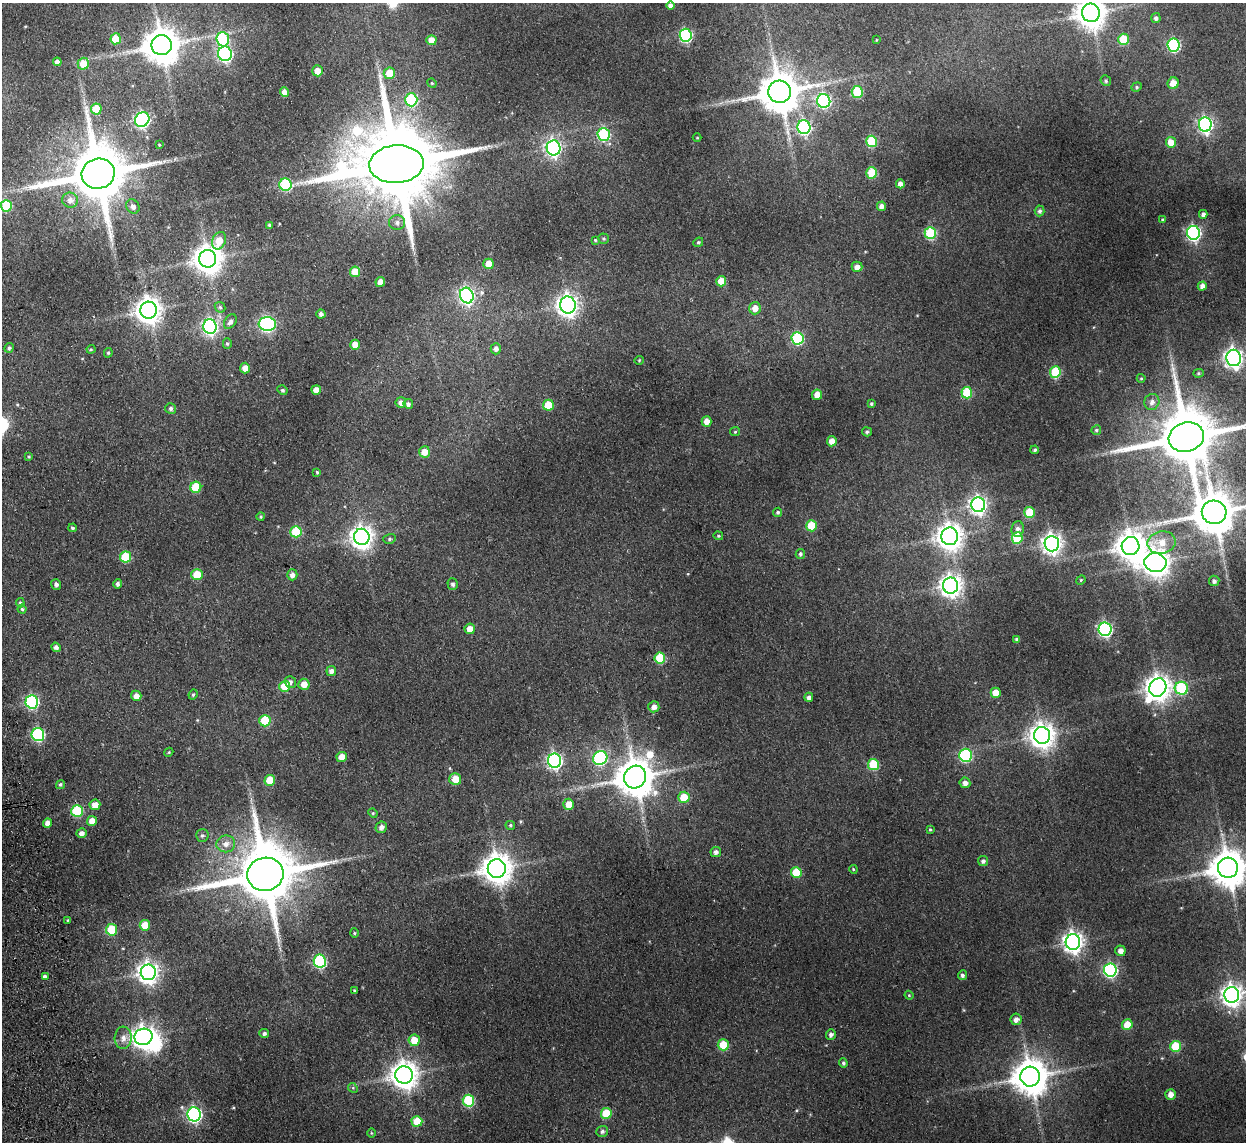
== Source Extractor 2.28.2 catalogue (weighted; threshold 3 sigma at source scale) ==
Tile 7 of 4 x 4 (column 3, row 2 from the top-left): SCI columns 2543-3786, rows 2434-3573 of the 5083 x 4981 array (HDU 1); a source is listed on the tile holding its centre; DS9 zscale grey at full resolution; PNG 1248 x 1144 px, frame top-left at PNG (2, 3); each listed source drawn as its Kron ellipse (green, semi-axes under 4 px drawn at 4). Shown black and unused: <1% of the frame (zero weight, under 2 of 3 exposures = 3% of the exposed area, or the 3 px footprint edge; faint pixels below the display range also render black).
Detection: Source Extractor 2.28.2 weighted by HDU 2 'WHT'; one run over the whole footprint, this tile lists its part. Background 0.165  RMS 0.014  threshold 0.0629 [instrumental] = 3 sigma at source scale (4.5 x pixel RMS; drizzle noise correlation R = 1.50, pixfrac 1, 0.05/0.05 arcsec/px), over >= 5 px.
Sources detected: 221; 1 inside a brighter object's white glare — neither listed nor drawn; the other 220 listed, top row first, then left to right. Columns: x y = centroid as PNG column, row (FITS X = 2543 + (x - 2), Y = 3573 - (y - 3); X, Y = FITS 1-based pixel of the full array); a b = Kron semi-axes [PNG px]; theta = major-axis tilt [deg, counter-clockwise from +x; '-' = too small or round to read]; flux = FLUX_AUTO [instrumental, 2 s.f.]
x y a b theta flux
670 6 4 4 - 5.3
1091 13 9 9 - 1900
1156 18 5 4 - 3.8
686 35 6 6 - 180
116 39 5 5 - 32
223 39 7 6 - 100
1123 39 5 5 - 41
431 40 5 5 - 16
876 40 4 2 - 0.97
162 45 10 10 - 3300
1174 45 6 6 - 170
225 54 7 7 - 250
57 62 4 4 - 5.5
83 64 6 5 - 22
317 71 5 5 - 12
389 73 6 5 - 24
1106 81 5 5 - 2.3
432 83 5 4 - 1.5
1173 83 6 5 - 15
1137 87 5 4 - 2
285 92 5 4 - 9.9
780 92 11 11 - 4500
857 92 6 5 - 66
411 100 6 6 - 140
824 101 7 6 - 230
96 109 5 5 - 39
142 120 8 7 - 300
1205 124 7 6 - 310
804 127 7 6 - 240
604 134 6 6 - 120
697 138 4 3 - 1
872 141 6 5 - 79
1171 142 5 5 - 15
159 145 3 2 - 1.1
553 148 7 7 - 360
396 164 27 19 4 25000
872 173 5 5 - 53
98 174 17 15 13 10000
900 184 4 4 - 6.9
285 185 6 6 - 97
70 200 8 7 - 7.3
6 206 6 5 - 63
133 206 7 6 - 5.8
882 206 5 4 - 6.2
1040 211 5 5 - 3.3
1203 214 4 3 - 4.8
1162 219 3 3 - 1.5
397 222 8 7 - 5.4
269 225 3 3 - 2.1
930 233 6 5 - 93
1193 233 7 6 - 280
603 239 5 5 - 2
595 240 4 4 - 1.4
219 241 9 6 67 23
698 242 5 4 - 1.9
208 259 9 8 - 1700
489 264 5 5 - 17
857 267 5 5 - 7.7
355 272 5 5 - 26
721 281 5 5 - 18
380 282 5 4 - 12
1202 286 4 4 - 6.7
467 296 8 6 -70 350
568 305 8 8 - 760
220 307 6 4 -44 2
755 308 6 6 - 12
148 310 8 8 - 1300
321 314 4 4 - 4.2
230 322 8 5 55 4.5
267 324 8 7 - 270
210 326 7 6 - 330
797 338 6 6 - 120
227 344 5 4 - 2
355 345 5 5 - 16
9 348 5 4 - 3.2
91 349 4 4 - 1.5
496 349 5 5 - 5.1
108 353 5 4 - 2
1234 358 8 7 - 560
639 360 4 4 - 1.4
245 368 5 5 - 9
1055 372 6 5 - 71
1198 373 5 4 - 1.9
1141 378 4 4 - 1.4
282 390 5 4 - 2.1
316 390 5 5 - 11
967 393 6 5 - 59
817 395 5 5 - 14
401 402 5 5 - 6.6
1152 402 8 7 - 6.5
408 404 5 4 - 4
871 404 3 3 - 1.9
548 405 5 5 - 34
171 408 5 5 - 3.4
707 421 5 5 - 10
1096 430 5 5 - 2.1
735 432 5 4 - 1.7
867 432 5 4 - 2.5
1186 437 18 14 17 10000
832 441 5 5 - 11
1035 450 4 4 - 2.7
424 452 5 5 - 14
29 457 4 4 - 1.4
317 472 3 3 - 1.4
196 487 5 5 - 52
978 505 7 7 - 490
778 512 5 4 - 2.4
1030 512 5 5 - 48
1214 512 12 11 - 5100
261 516 4 4 - 1.8
811 526 6 5 - 38
72 528 4 4 - 2.3
1018 529 8 6 84 5.5
296 532 5 5 - 61
718 536 5 4 - 1.6
950 536 9 8 - 1300
362 537 8 8 - 930
1017 538 6 5 - 76
389 539 6 5 - 2.5
1161 543 14 11 11 19
1052 544 8 7 - 690
1131 546 9 9 - 1800
800 554 5 4 - 2.9
125 557 5 5 - 60
1155 563 11 9 -7 1500
197 575 5 5 - 28
292 575 5 5 - 5.8
1081 580 5 4 - 1.4
1214 581 5 5 - 4.1
56 584 5 5 - 4.6
118 584 5 4 - 3.7
453 584 6 5 - 3.3
951 586 8 7 - 810
20 603 4 4 - 1.8
22 609 4 4 - 1.8
470 629 5 5 - 13
1105 629 7 6 - 270
1017 639 4 4 - 3.6
56 647 5 4 - 3.9
660 658 5 5 - 61
331 671 5 5 - 5.5
290 682 6 5 - 3.6
304 684 5 5 - 13
285 686 5 5 - 40
1158 688 9 8 - 1300
1181 688 7 6 - 91
996 693 5 5 - 18
193 694 5 3 - 2
136 696 5 5 - 8.8
809 697 4 4 - 4.6
32 702 6 6 - 200
654 707 5 5 - 7
265 721 6 5 - 43
38 735 6 6 - 180
1042 735 8 8 - 1200
169 752 4 3 - 1.3
965 755 6 6 - 160
342 757 5 5 - 15
600 758 7 6 - 170
555 761 7 6 - 330
873 764 6 5 - 62
635 777 12 10 56 3700
455 779 6 6 - 18
270 780 5 5 - 36
965 783 5 5 - 7.1
60 785 5 4 - 2.2
684 797 5 5 - 33
569 804 5 5 - 16
95 805 5 5 - 15
77 811 6 6 - 96
373 813 5 4 - 1.7
92 821 5 5 - 14
47 823 5 4 - 8.7
510 825 4 4 - 2.2
381 827 6 5 - 6.2
930 829 4 3 - 1.7
81 833 5 5 - 6.5
202 835 6 6 - 3.1
226 844 9 8 - 9.1
716 852 5 5 - 5
983 861 5 5 - 4.2
497 868 9 9 - 1900
1228 868 10 10 - 3300
853 869 4 3 - 1.4
796 872 5 5 - 39
265 874 18 16 15 11000
68 920 4 2 - 1.2
145 925 5 5 - 22
112 930 5 5 - 50
354 933 4 4 - 1.6
1073 942 8 7 - 770
1120 951 5 5 - 7.9
320 961 6 6 - 160
1110 970 6 6 - 230
148 972 8 7 - 760
962 975 5 4 - 3.5
45 976 4 3 - 14
354 990 3 3 - 1.3
909 995 4 4 - 1.6
1232 995 8 7 - 840
1016 1019 6 5 - 6.2
1127 1025 5 5 - 27
264 1034 5 4 - 3.7
831 1034 5 5 - 4.3
143 1037 9 8 - 940
123 1038 11 8 88 8.6
414 1040 6 5 - 21
723 1045 5 5 - 40
1175 1046 5 5 - 44
843 1063 5 4 - 2.4
404 1075 9 8 - 1500
1030 1077 10 9 - 3100
353 1088 5 4 - 1.6
1170 1094 5 5 - 9.1
468 1101 6 5 - 95
606 1113 5 5 - 50
194 1114 7 6 - 290
417 1121 5 5 - 30
602 1131 6 5 - 4.1
371 1133 5 3 - 1.2
Isophote crosses this tile's border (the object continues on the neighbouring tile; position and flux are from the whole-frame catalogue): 5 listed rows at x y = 1091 13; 1186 437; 1214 512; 1228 868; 1232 995